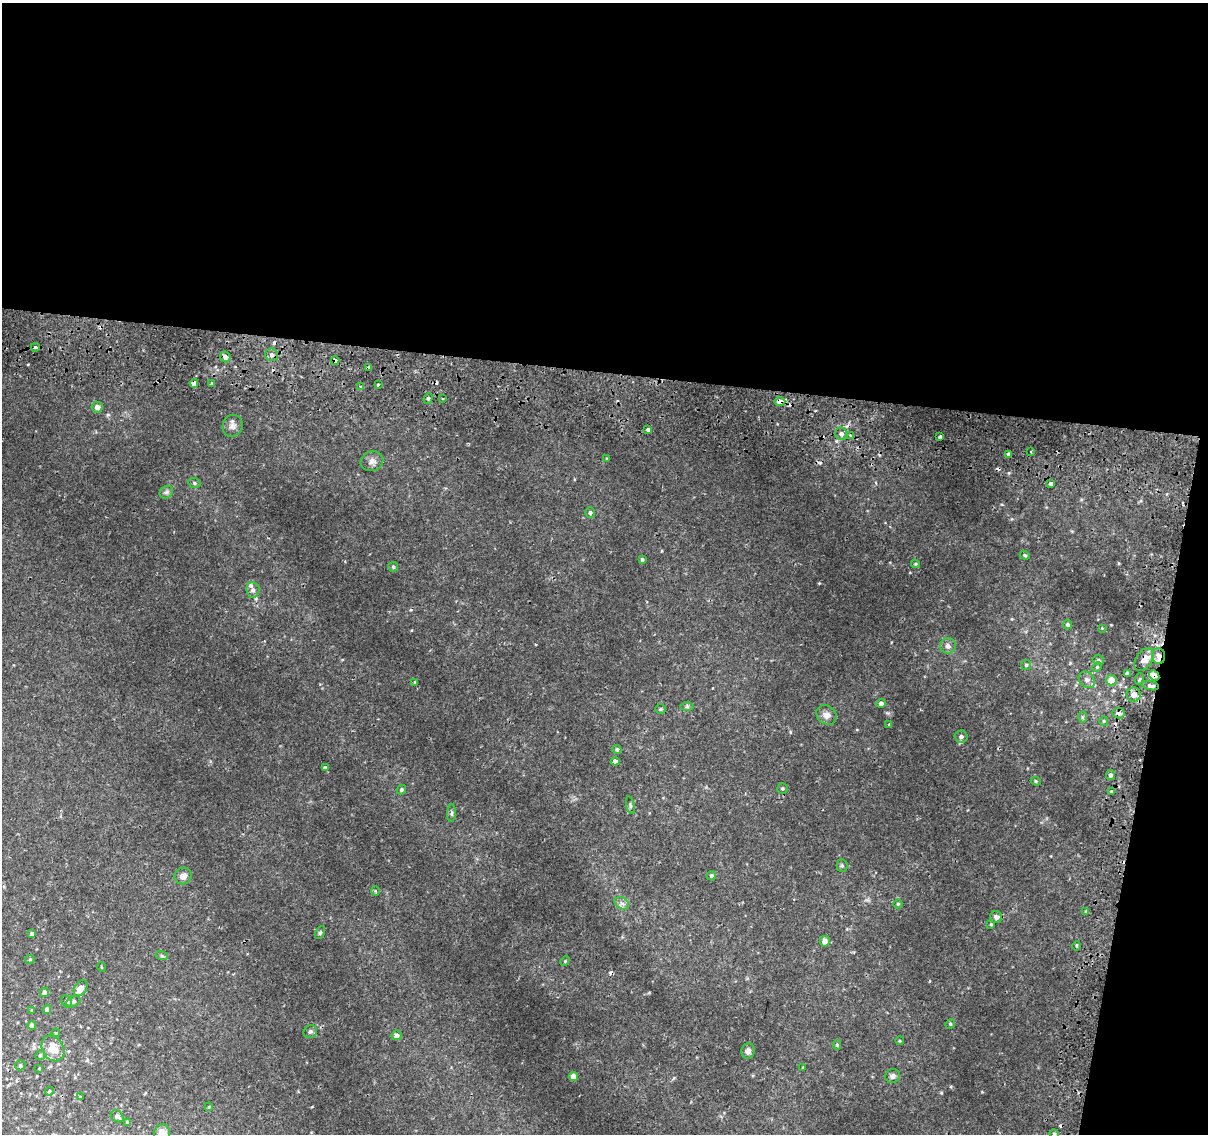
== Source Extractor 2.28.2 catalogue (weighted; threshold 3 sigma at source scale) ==
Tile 4 of 4 x 4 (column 4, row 1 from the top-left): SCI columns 3665-4870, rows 3700-4831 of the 4924 x 5194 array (HDU 1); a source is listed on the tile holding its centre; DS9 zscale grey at full resolution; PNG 1210 x 1136 px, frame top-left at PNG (2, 3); each listed source drawn as its Kron ellipse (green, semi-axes under 4 px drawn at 4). Shown black and unused: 36% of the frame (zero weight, under 2 of 3 exposures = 5% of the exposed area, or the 3 px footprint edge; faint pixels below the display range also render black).
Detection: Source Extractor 2.28.2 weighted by HDU 2 'WHT'; one run over the whole footprint, this tile lists its part. Background 0.00749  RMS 0.0022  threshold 0.00976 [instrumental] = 3 sigma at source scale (4.5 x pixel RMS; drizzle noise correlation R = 1.50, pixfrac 1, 0.0396/0.0396 arcsec/px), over >= 5 px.
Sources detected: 121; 8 cosmic-ray / hot-pixel residue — neither listed nor drawn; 2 inside a brighter listed object's ellipse — not listed separately; the other 111 listed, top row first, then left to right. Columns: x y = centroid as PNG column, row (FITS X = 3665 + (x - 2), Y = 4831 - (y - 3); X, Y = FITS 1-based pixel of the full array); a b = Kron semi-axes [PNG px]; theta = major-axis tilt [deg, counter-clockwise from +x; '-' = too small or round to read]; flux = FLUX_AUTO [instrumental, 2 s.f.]
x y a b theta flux
35 347 4 3 - 1
272 355 6 6 - 0.65
225 357 6 5 - 0.68
335 361 4 3 - 0.63
369 368 3 3 - 0.53
194 383 4 4 - 4.3
212 384 4 3 - 0.24
378 385 3 2 - 0.36
360 387 4 3 - 0.36
428 398 5 4 - 0.33
443 399 3 2 - 0.22
780 401 6 4 0 1.9
97 407 5 5 - 1.1
232 426 11 10 - 1.1
648 429 3 3 - 1.3
841 434 6 6 - 0.74
850 436 4 4 - 0.44
940 437 4 3 - 1.5
1031 452 2 2 - 0.19
1008 454 4 3 - 1.1
607 459 4 3 - 0.19
372 461 11 9 20 1.1
194 483 6 5 - 0.37
1051 484 4 3 - 1.7
166 492 7 6 - 0.46
590 512 5 5 - 0.47
1025 555 5 4 - 0.28
642 560 3 3 - 0.36
916 564 4 4 - 0.23
393 567 5 5 - 0.25
253 590 7 6 - 0.81
1067 624 5 4 - 0.33
1102 628 3 3 - 0.13
948 646 8 7 - 0.9
1159 656 8 6 -86 1.3
1098 660 6 4 -13 0.42
1144 660 13 8 57 1.6
1026 665 5 5 - 0.31
1097 667 5 4 - 0.23
1127 673 4 3 - 0.69
1154 675 6 4 -48 1.2
1139 679 5 3 - 0.25
1087 680 9 7 -45 0.92
1111 680 5 5 - 2.4
415 682 3 3 - 0.23
1151 686 8 4 -11 0.6
1134 695 7 7 - 1.6
881 703 5 4 - 0.86
687 707 7 4 0 0.37
661 709 5 5 - 0.32
1118 713 6 5 - 0.96
826 715 11 9 -40 1.3
1082 717 5 4 - 0.24
1104 721 5 4 - 0.22
889 725 4 2 - 0.18
961 736 6 6 - 0.64
617 749 4 4 - 0.38
615 761 4 4 - 0.93
325 767 4 3 - 0.46
1111 775 5 4 - 0.53
1036 781 5 4 - 0.26
782 788 5 5 - 0.3
401 790 5 4 - 0.36
1112 792 4 3 - 0.78
630 805 9 4 -78 0.34
452 813 9 4 86 0.4
842 865 6 5 - 0.32
183 876 9 8 - 1.2
711 876 4 4 - 0.38
375 891 5 3 - 0.22
622 903 8 5 -30 0.72
898 904 4 4 - 0.25
1086 912 4 3 - 0.28
996 917 6 6 - 0.64
991 924 4 3 - 0.23
320 933 7 4 63 0.31
32 934 4 4 - 0.73
825 941 5 5 - 1.6
1077 946 5 3 - 0.23
162 956 6 4 -18 0.23
30 959 5 4 - 0.23
565 961 5 3 - 0.2
101 967 5 3 - 0.14
81 988 9 6 60 1.7
44 992 5 4 - 1.1
73 1001 7 5 29 0.58
67 1002 6 5 - 0.34
47 1009 4 4 - 0.85
32 1010 4 3 - 0.19
950 1024 5 4 - 0.22
32 1025 4 4 - 1
310 1032 7 6 - 0.5
56 1033 4 4 - 0.19
397 1035 5 5 - 0.71
900 1041 4 3 - 0.18
837 1045 5 4 - 0.29
53 1048 13 10 -59 3.3
748 1051 8 6 79 0.8
40 1055 5 4 - 0.3
20 1065 5 5 - 0.29
803 1067 3 2 - 0.17
39 1068 2 2 - 0.16
573 1076 4 4 - 2.2
892 1076 7 7 - 0.65
49 1091 4 3 - 0.24
80 1097 3 3 - 0.13
209 1107 4 3 - 0.17
117 1116 7 5 -43 0.71
128 1122 4 3 - 0.4
162 1134 10 8 88 3.5
1054 1134 5 4 - 0.32
Overlapping masked pixels (flux is a lower limit): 11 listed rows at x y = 335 361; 369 368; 194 383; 780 401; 850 436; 1159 656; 1144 660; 1154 675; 1151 686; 1134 695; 1118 713
Isophote crosses this tile's border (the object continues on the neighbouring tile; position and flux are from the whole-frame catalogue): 2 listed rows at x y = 162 1134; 1054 1134